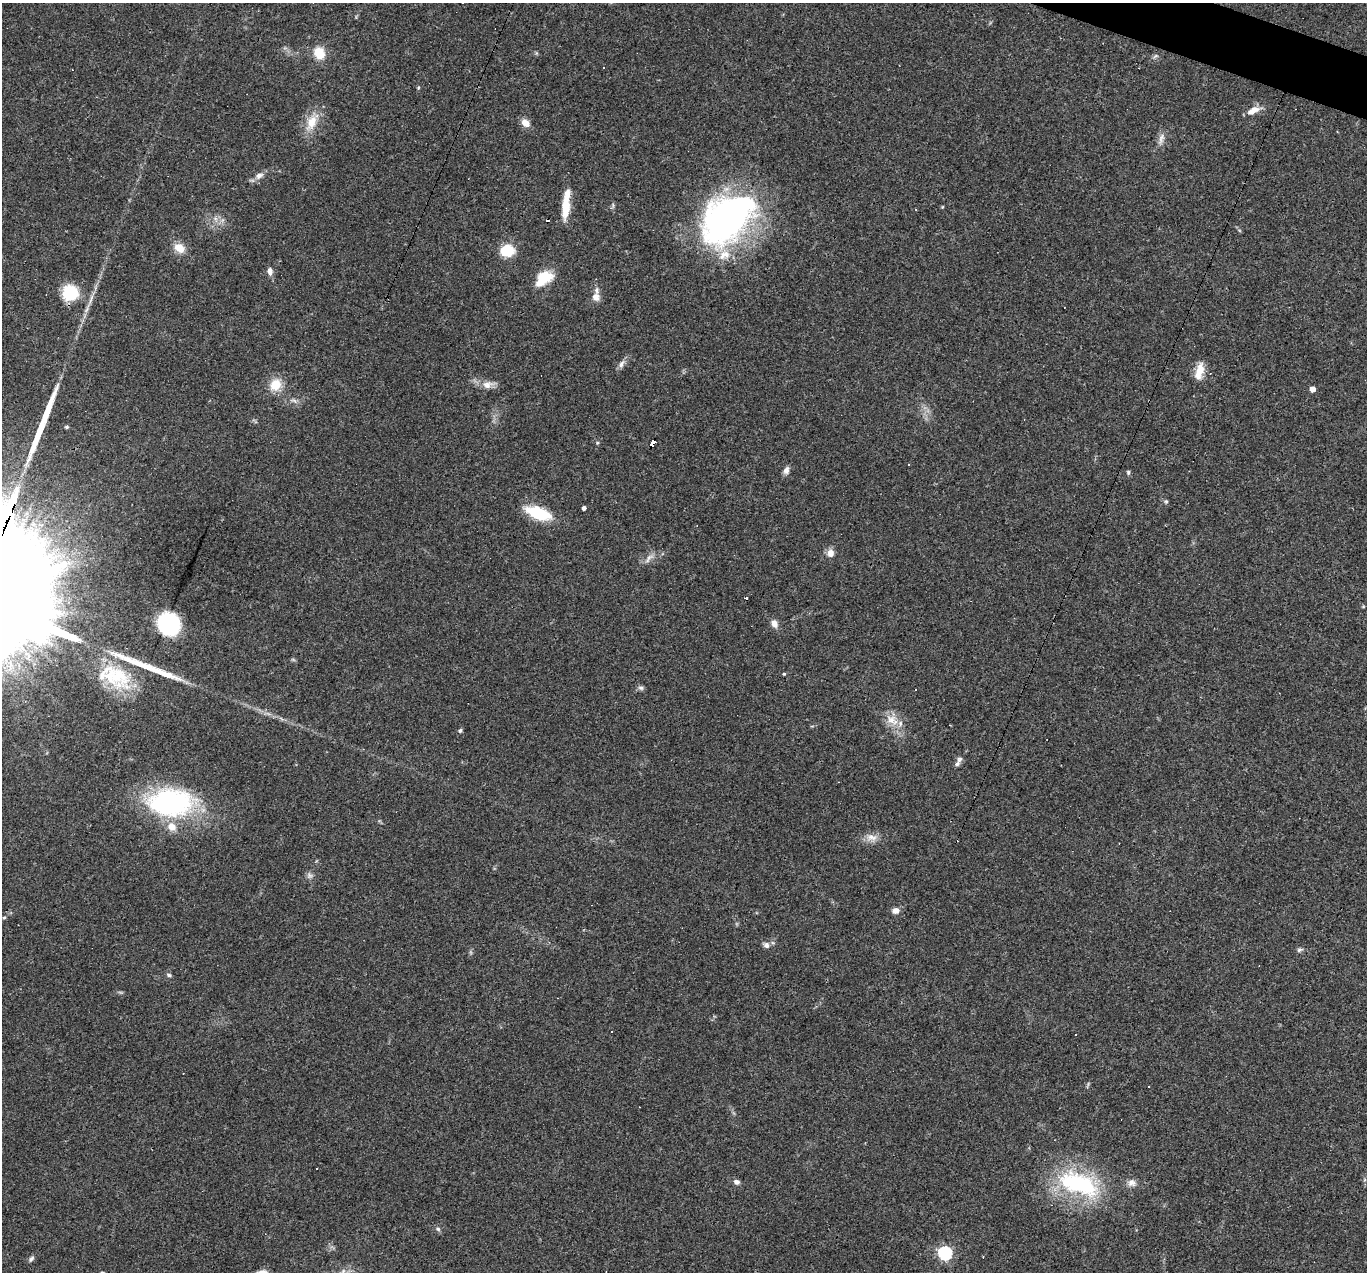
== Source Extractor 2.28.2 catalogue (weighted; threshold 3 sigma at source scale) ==
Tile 10 of 4 x 4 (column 2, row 3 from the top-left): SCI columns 1366-2730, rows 1534-2803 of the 5459 x 5474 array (HDU 1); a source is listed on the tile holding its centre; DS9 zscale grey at full resolution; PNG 1369 x 1274 px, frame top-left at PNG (2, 3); no overlay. Shown black and unused: <1% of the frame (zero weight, under 3 of 4 exposures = <1% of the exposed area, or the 3 px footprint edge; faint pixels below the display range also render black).
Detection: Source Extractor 2.28.2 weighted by HDU 2 'WHT'; one run over the whole footprint, this tile lists its part. Background 0.0574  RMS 0.0051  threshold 0.0231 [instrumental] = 3 sigma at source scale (4.5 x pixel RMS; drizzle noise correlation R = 1.50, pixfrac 1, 0.05/0.05 arcsec/px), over >= 5 px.
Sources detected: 71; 1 too faint to see at this stretch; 5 cosmic-ray / hot-pixel residue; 2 long thin detections or spike segments (spike, bleed or trail) — not listed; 4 inside a brighter listed object's ellipse — not listed separately; the other 59 listed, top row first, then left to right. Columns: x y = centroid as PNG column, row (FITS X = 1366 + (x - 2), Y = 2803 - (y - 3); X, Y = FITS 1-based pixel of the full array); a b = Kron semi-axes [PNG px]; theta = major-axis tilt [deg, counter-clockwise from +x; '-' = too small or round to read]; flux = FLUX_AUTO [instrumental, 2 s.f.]
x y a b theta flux
463 3 3 3 - 1.1
319 53 11 9 -61 12
1155 56 8 5 26 1.1
418 88 5 4 - 0.52
1254 110 18 8 26 5
312 123 25 13 67 9.8
525 123 10 7 -45 4.7
1161 139 18 7 72 3.2
259 175 11 7 37 2.9
566 204 35 8 84 12
942 207 5 3 - 0.42
916 209 3 2 - 0.46
727 219 64 42 43 170
179 248 14 10 -32 6.6
507 251 13 11 5 14
270 271 10 6 -88 2.5
544 278 19 12 38 16
70 293 15 15 - 22
596 297 11 9 -43 4
621 364 11 6 64 2.2
1199 371 21 9 75 7.5
275 385 14 12 50 9.3
488 385 17 10 11 4.5
1313 389 4 4 - 5
294 401 11 5 -23 1.6
652 442 7 4 65 75
597 443 5 4 - 0.57
786 470 10 7 70 2.3
1128 472 6 5 - 0.88
1166 501 5 5 - 0.74
584 508 4 4 - 1.8
538 513 22 10 -20 27
830 553 9 8 - 3.7
649 558 18 6 47 3
1363 606 5 4 - 0.5
774 623 10 8 -69 3
168 624 14 13 - 88
784 674 4 3 - 0.58
115 676 48 28 -36 35
641 688 8 7 - 1.3
916 690 3 3 - 0.87
891 720 15 14 - 6.6
950 725 2 2 - 0.29
460 730 5 5 - 0.97
957 764 9 6 44 1.6
170 802 52 31 0 84
872 837 17 8 -3 4.6
896 911 9 7 4 2.8
766 945 10 7 -36 2
1299 950 9 5 14 1.2
169 975 6 5 - 0.96
1075 1034 3 3 - 5.6
1148 1087 3 2 - 0.81
737 1182 7 6 - 2
1132 1183 12 10 -9 3.2
1079 1184 47 24 -19 62
438 1229 6 5 - 0.99
945 1253 6 6 - 87
31 1259 9 5 49 1.3
Overlapping masked pixels (flux is a lower limit): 1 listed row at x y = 652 442
Isophote crosses this tile's border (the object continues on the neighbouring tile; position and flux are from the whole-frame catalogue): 1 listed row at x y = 463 3